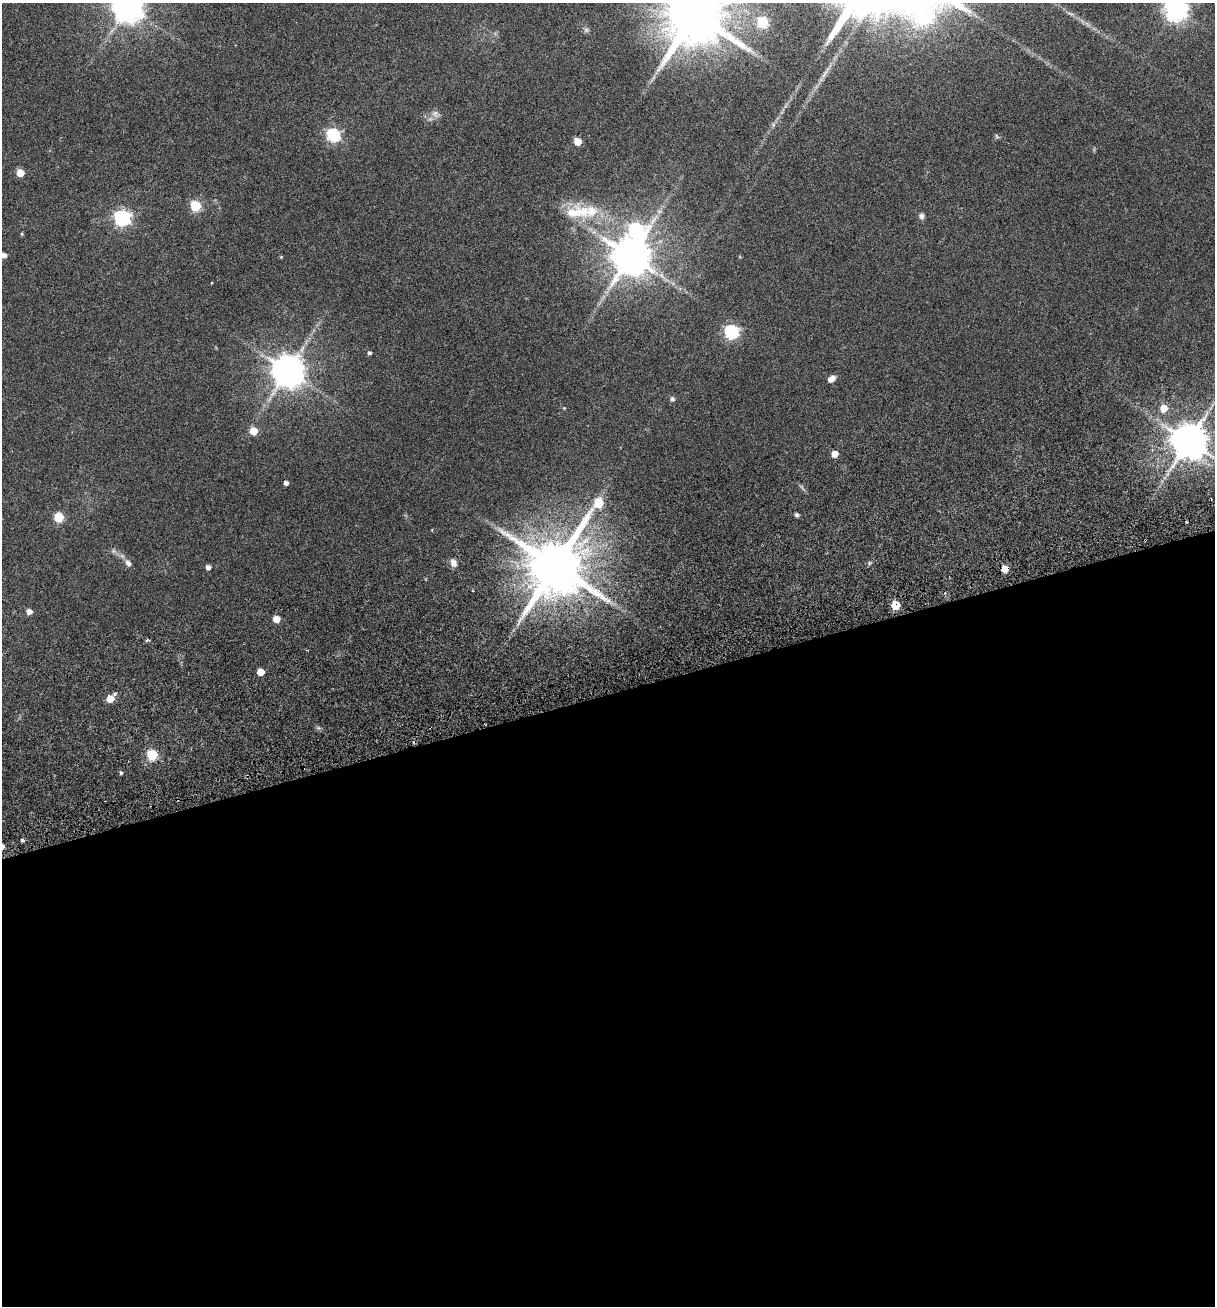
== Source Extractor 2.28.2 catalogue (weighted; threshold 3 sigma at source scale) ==
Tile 15 of 4 x 4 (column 3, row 4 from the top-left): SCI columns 2766-3978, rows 118-1421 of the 5348 x 5499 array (HDU 1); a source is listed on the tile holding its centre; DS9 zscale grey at full resolution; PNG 1217 x 1308 px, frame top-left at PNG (2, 3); no overlay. Shown black and unused: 47% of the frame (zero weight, under 3 of 6 exposures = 11% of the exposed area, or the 3 px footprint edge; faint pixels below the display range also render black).
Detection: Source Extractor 2.28.2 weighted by HDU 2 'WHT'; one run over the whole footprint, this tile lists its part. Background 0.0341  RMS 0.0029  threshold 0.0117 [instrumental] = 3 sigma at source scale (4.09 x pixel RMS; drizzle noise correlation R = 1.36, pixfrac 0.8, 0.0396/0.0396 arcsec/px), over >= 5 px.
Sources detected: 51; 1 cosmic-ray / hot-pixel residue — not listed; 2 inside a brighter listed object's ellipse — not listed separately; the other 48 listed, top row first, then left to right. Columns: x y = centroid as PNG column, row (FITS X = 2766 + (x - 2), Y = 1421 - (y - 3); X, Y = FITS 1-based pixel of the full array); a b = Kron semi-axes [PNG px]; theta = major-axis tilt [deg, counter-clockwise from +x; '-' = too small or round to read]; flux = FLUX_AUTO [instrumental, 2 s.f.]
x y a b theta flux
128 6 9 9 - 440
1176 10 8 8 - 190
695 14 16 15 - 2200
762 22 6 6 - 18
586 30 7 6 - 0.62
435 114 11 8 -74 1.3
333 135 6 6 - 41
997 136 7 4 -47 0.38
578 142 5 5 - 4.6
20 173 5 5 - 4.3
195 206 6 5 - 19
572 212 28 20 12 7.1
922 216 8 6 -90 0.76
122 218 7 7 - 68
636 230 9 8 - 49
22 234 5 3 - 0.24
4 255 4 4 - 1.1
631 255 11 10 - 860
281 257 4 3 - 0.22
731 332 6 6 - 48
369 353 4 4 - 0.55
288 370 9 9 - 520
831 379 8 5 40 2
672 399 6 5 - 0.69
564 408 4 3 - 0.19
1164 408 6 6 - 3.8
253 431 6 5 - 4.8
1189 441 10 9 - 690
835 454 5 5 - 3
286 483 4 4 - 1
797 515 4 4 - 0.68
59 517 6 5 - 12
113 551 6 5 - 0.55
128 563 10 7 -61 1.1
453 563 10 7 -65 1.3
556 566 23 15 58 2000
208 567 5 4 - 1.1
1005 569 5 5 - 4.6
895 605 5 5 - 11
29 612 5 5 - 1.7
276 619 5 5 - 3.8
147 640 4 3 - 0.55
261 672 5 5 - 3.7
115 694 5 4 - 0.4
110 699 5 5 - 4.7
152 755 6 5 - 20
121 773 5 4 - 0.43
22 840 4 4 - 0.48
Overlapping masked pixels (flux is a lower limit): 2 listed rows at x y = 1005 569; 895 605
Isophote crosses this tile's border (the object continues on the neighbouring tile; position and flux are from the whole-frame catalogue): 3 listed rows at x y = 128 6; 1176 10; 695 14